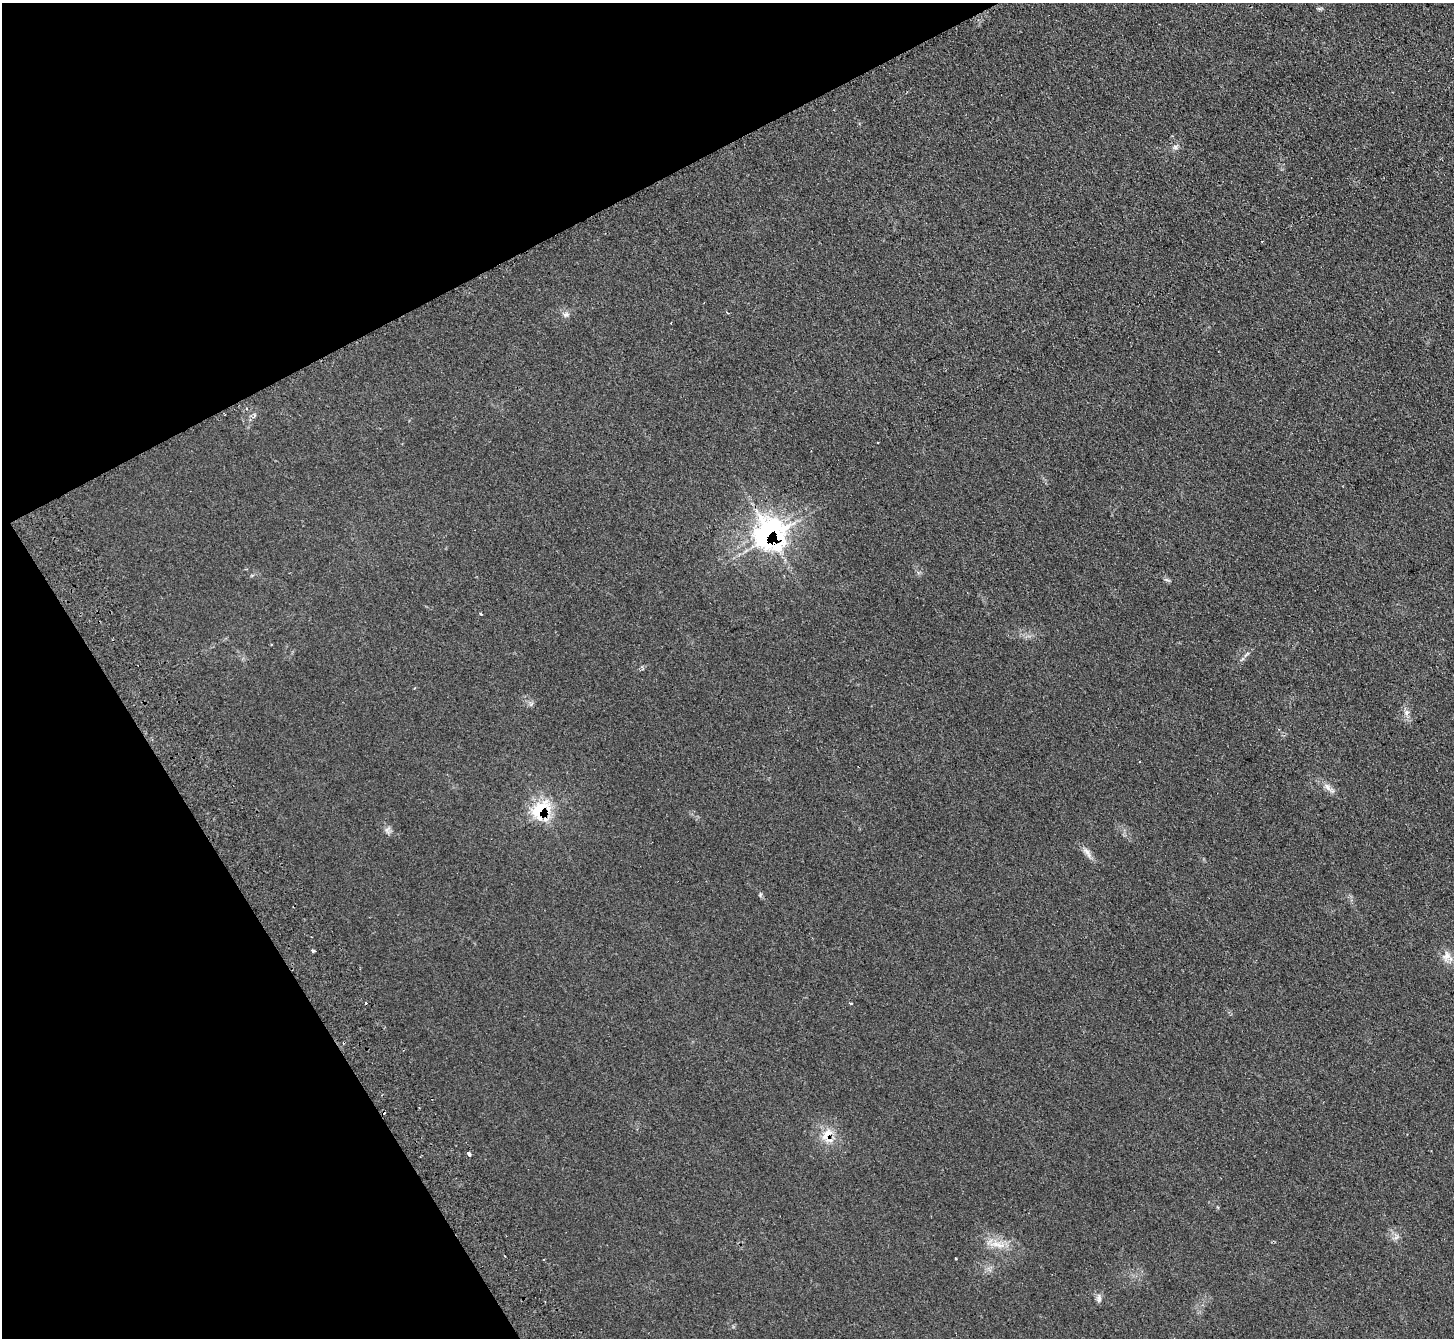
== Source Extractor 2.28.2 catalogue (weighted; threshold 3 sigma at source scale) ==
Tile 5 of 4 x 4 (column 1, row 2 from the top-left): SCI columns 48-1499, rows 2859-4194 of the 5902 x 5856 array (HDU 1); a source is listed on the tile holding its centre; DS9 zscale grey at full resolution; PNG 1456 x 1340 px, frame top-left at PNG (2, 3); no overlay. Shown black and unused: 25% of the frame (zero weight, under 2 of 3 exposures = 3% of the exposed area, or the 3 px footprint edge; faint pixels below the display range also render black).
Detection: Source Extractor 2.28.2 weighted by HDU 2 'WHT'; one run over the whole footprint, this tile lists its part. Background 0.107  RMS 0.011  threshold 0.0477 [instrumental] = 3 sigma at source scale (4.5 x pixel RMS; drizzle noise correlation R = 1.50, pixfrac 1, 0.05/0.05 arcsec/px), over >= 5 px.
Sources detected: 22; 3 cosmic-ray / hot-pixel residue — not listed; the other 19 listed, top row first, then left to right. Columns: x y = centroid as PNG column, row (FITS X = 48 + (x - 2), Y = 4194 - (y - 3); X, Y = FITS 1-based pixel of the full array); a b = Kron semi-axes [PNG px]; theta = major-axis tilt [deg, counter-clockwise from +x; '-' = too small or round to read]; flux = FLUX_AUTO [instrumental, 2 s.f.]
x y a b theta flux
1175 147 9 6 45 3.1
566 314 8 6 2 3.1
770 534 30 29 - 200
481 614 3 3 - 1.4
1246 654 12 3 45 2.5
1406 712 8 6 48 3.4
1140 762 3 2 - 1.3
1328 788 22 6 -42 6.5
540 810 24 16 44 45
387 830 8 5 59 3
1087 852 19 6 -57 6
313 951 4 3 - 2.5
1446 956 15 10 62 8.5
851 1004 4 3 - 1.3
827 1135 23 13 60 17
469 1154 4 3 - 6.2
997 1244 25 7 -14 12
955 1259 3 3 - 1.6
1099 1298 12 7 -87 3.9
Overlapping masked pixels (flux is a lower limit): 3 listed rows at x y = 770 534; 540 810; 827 1135
Unlisted compact peaks at least as high as the median listed source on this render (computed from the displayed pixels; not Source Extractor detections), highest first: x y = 760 895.